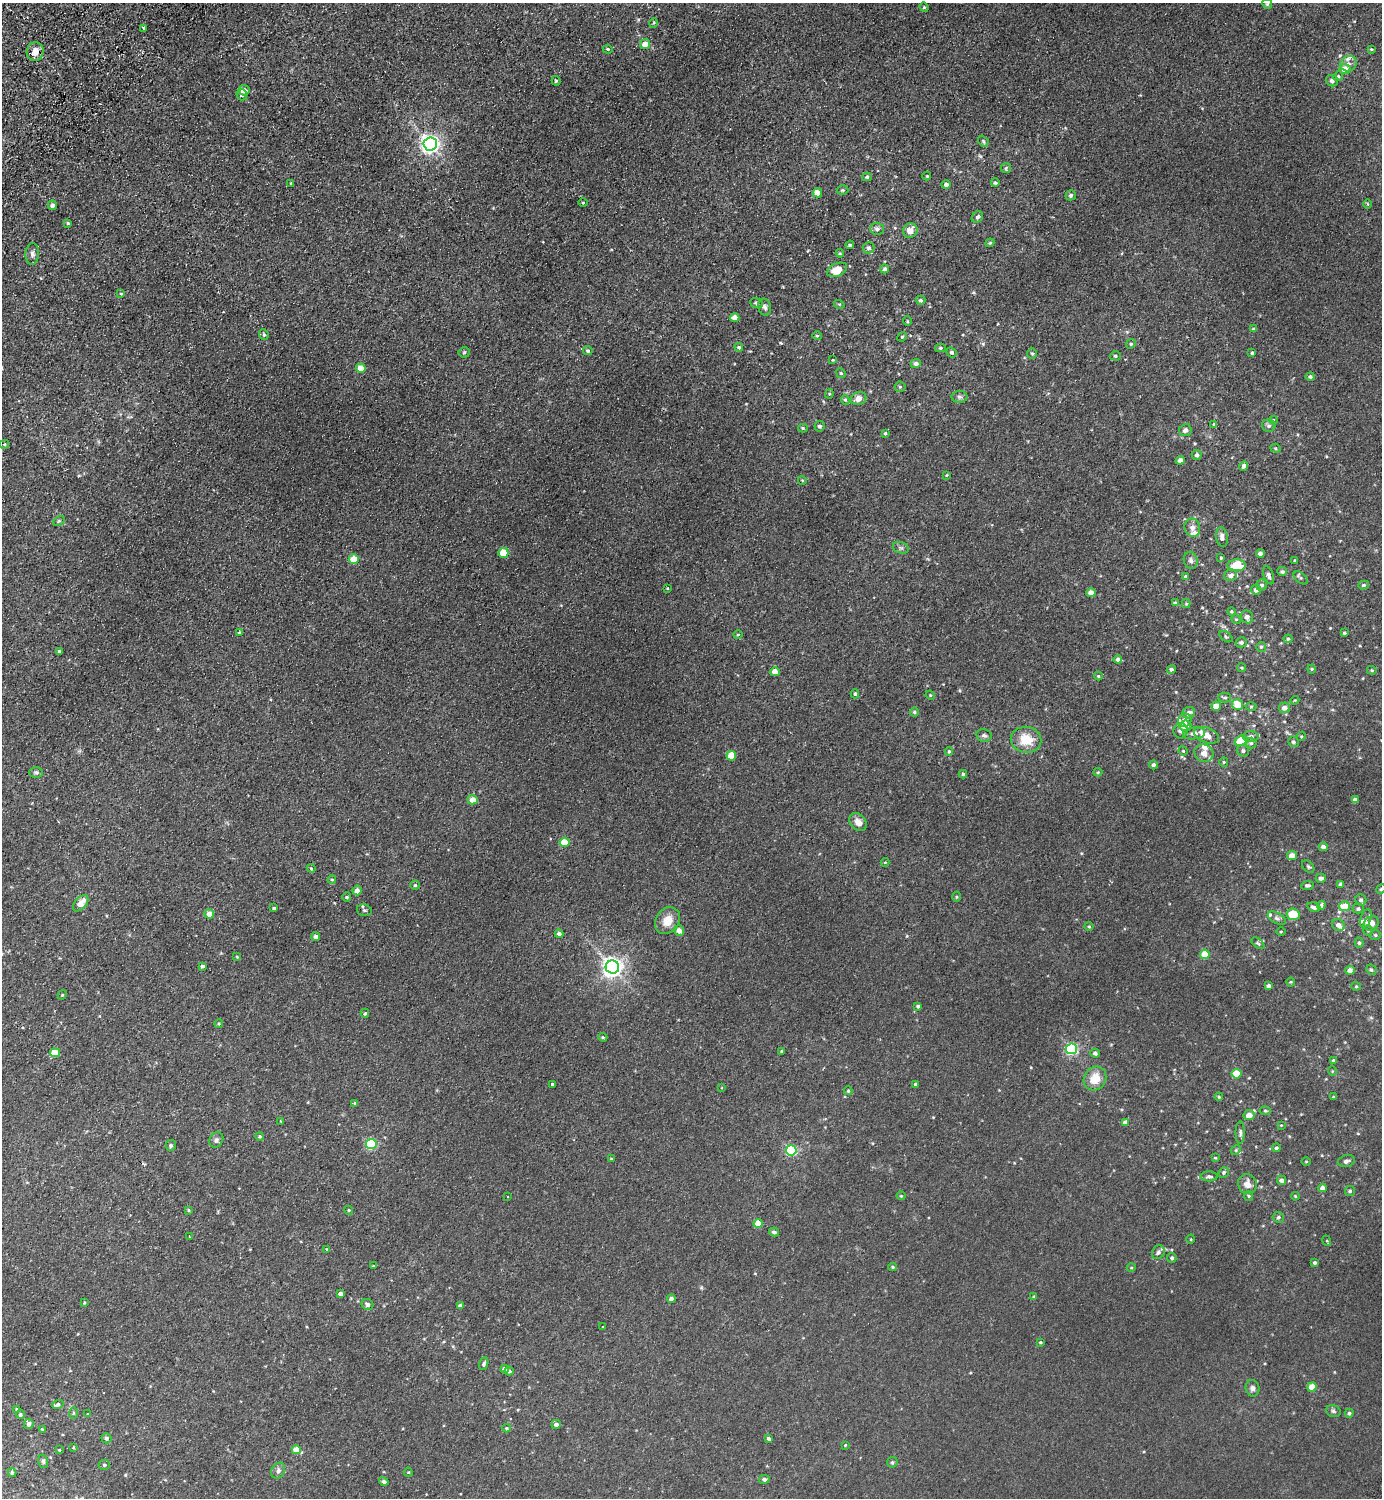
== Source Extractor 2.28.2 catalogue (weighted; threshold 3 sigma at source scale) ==
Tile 11 of 4 x 4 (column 3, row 3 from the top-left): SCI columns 2963-4342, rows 1541-3036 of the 6066 x 6072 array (HDU 1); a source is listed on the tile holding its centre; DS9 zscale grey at full resolution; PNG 1384 x 1500 px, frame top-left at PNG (2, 3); each listed source drawn as its Kron ellipse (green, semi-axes under 4 px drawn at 4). Shown black and unused: <1% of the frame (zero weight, under 2 of 3 exposures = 3% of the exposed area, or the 3 px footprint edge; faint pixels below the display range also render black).
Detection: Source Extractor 2.28.2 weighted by HDU 2 'WHT'; one run over the whole footprint, this tile lists its part. Background 0.0275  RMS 0.011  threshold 0.0484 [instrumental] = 3 sigma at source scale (4.5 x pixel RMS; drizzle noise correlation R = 1.50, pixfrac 1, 0.05/0.05 arcsec/px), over >= 5 px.
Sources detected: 319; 11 inside a brighter listed object's ellipse — not listed separately; the other 308 listed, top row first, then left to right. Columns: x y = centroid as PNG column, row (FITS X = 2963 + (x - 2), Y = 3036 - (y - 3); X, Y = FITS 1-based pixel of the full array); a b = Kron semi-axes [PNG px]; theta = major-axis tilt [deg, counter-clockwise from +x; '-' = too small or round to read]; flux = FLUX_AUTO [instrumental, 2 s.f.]
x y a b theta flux
1267 4 5 4 - 1.4
924 7 5 4 - 1.3
654 23 4 3 - 0.98
144 28 3 3 - 3.3
645 44 5 5 - 11
608 49 5 4 - 1.1
1371 49 4 3 - 0.89
35 51 9 8 - 9.4
1349 64 8 7 - 5.6
1345 69 5 5 - 11
1338 76 5 4 - 1.2
556 81 5 4 - 1.5
1332 81 6 5 - 3.4
244 90 6 5 - 8.3
242 95 5 5 - 2.4
983 141 6 4 -48 1.5
430 144 7 6 - 470
1006 168 5 5 - 1.5
927 176 4 4 - 0.98
867 177 5 4 - 1.5
291 183 3 3 - 2.3
995 183 4 4 - 1.6
946 185 5 4 - 3.5
843 190 6 5 - 1.5
817 193 5 4 - 12
1071 195 5 5 - 2.1
583 203 4 3 - 0.93
1368 204 5 3 - 1
53 205 5 4 - 3.9
977 217 6 5 - 1.9
68 223 4 4 - 1.8
877 229 7 6 - 3.4
910 230 7 7 - 9.8
990 243 4 4 - 1.1
850 245 4 3 - 1.3
869 248 6 5 - 2.8
840 253 4 4 - 1.2
32 254 11 7 87 3.8
885 269 4 4 - 2.8
837 270 10 6 25 18
121 294 4 4 - 1.3
921 300 5 4 - 2.2
756 303 6 5 - 1.6
839 304 5 3 - 0.96
765 307 9 6 -73 2.9
735 317 5 4 - 11
907 321 5 3 - 0.86
1254 329 4 3 - 1.7
264 334 6 4 -69 1.5
817 336 5 3 - 0.91
902 337 5 4 - 1.2
1131 344 5 4 - 1.4
739 347 4 4 - 1.7
940 348 5 4 - 1.4
588 351 5 4 - 2
464 352 5 5 - 1.4
952 352 5 4 - 1.8
1032 353 5 5 - 1.5
1252 353 4 4 - 1.7
1115 356 5 4 - 1.5
832 360 4 3 - 0.88
916 364 5 4 - 3.4
361 368 5 4 - 13
841 373 5 4 - 1.4
1310 377 4 4 - 2.1
900 387 5 5 - 1.4
829 394 4 4 - 1.1
959 397 8 6 -2 2.5
858 399 8 6 23 6.9
845 400 5 4 - 1.4
1273 420 4 3 - 0.76
1214 424 4 4 - 0.97
820 426 5 5 - 2.3
1269 426 7 6 - 2.3
803 428 5 4 - 1.3
1185 430 6 6 - 3.3
885 433 3 3 - 1.3
4 444 4 4 - 1.4
1276 448 5 4 - 1.4
1197 455 5 4 - 2.4
1180 460 4 4 - 6.4
1244 466 5 4 - 3.4
947 475 4 3 - 0.91
802 480 4 3 - 0.87
59 521 6 4 34 1.4
1192 528 9 8 - 5.5
1222 537 10 5 -81 4.1
901 548 8 5 -17 2.6
503 553 5 5 - 25
1260 554 4 4 - 5.1
1221 558 4 4 - 1.2
354 559 5 5 - 21
1191 560 8 7 - 3.5
1295 560 3 3 - 1.1
1237 565 9 6 3 33
1282 572 5 4 - 2.1
1231 575 6 5 - 4.7
1269 575 9 5 -69 3.2
1186 577 4 4 - 2.3
1301 578 8 5 -40 1.9
1262 585 5 5 - 2.7
1364 585 5 4 - 1.4
667 588 4 2 - 0.72
1256 590 5 5 - 4.3
1091 593 4 4 - 9.5
1175 603 4 4 - 1.9
1186 604 4 4 - 1.3
1232 611 4 4 - 1.4
1247 617 6 6 - 3.3
1236 619 5 4 - 1.1
240 633 4 4 - 1.8
1344 633 3 3 - 1.3
738 635 5 3 - 0.94
1226 637 7 4 -36 1.6
1288 639 4 4 - 1.3
1241 642 6 5 - 2.8
1261 647 5 5 - 1.5
59 652 3 3 - 1.9
1118 659 4 4 - 4.5
1242 668 4 3 - 1
1171 669 4 4 - 2.1
1312 669 4 4 - 1.1
1372 670 5 4 - 1.3
775 672 5 4 - 11
1098 676 4 4 - 1.2
855 694 4 4 - 1.5
930 695 5 4 - 0.97
1225 697 6 5 - 1.9
1295 700 4 3 - 0.9
1238 704 6 5 - 16
1216 706 5 4 - 15
1251 707 5 3 - 1
1284 708 6 5 - 6.2
914 712 4 4 - 1.1
1189 713 6 6 - 5.7
1185 720 7 6 - 4.8
1185 726 6 5 - 9.1
1181 731 8 7 - 3.8
1194 733 11 6 7 5.1
984 735 8 6 -11 2.3
1207 735 13 7 -20 11
1301 736 5 4 - 1.1
1251 737 7 5 -1 4.6
1026 740 15 13 -11 23
1241 741 6 5 - 30
1293 742 5 5 - 2.3
1251 743 5 5 - 1.8
949 751 4 3 - 1.1
1183 751 4 4 - 1.1
1243 751 6 6 - 2.4
1204 753 10 8 -28 7.7
731 756 5 5 - 21
1224 762 5 4 - 1.2
1153 765 4 4 - 2.8
36 772 7 5 -1 2.2
1098 772 4 4 - 1.1
963 774 4 4 - 1.4
473 800 5 5 - 10
1355 800 4 4 - 4.7
858 822 10 7 -49 6.7
565 842 5 4 - 27
1323 847 4 4 - 3.7
1292 855 5 4 - 9.1
885 862 4 4 - 0.94
1308 867 7 5 -48 1.8
311 868 4 3 - 1
1321 878 5 4 - 3.2
332 879 4 4 - 1.2
1341 884 4 4 - 3.4
415 885 5 4 - 1.4
1307 885 6 4 5 2.4
1381 889 5 4 - 1.3
357 890 5 4 - 5.4
347 897 4 4 - 1.2
957 897 5 3 - 1
1361 900 6 5 - 2.5
81 903 10 5 48 9.6
1321 905 4 4 - 2.9
1344 906 5 5 - 17
1314 907 7 4 -16 3.4
274 908 3 3 - 1.7
1358 909 5 5 - 2.3
364 910 8 5 -15 2.1
209 914 5 5 - 8.3
1293 914 6 6 - 23
1277 918 10 5 -31 2.7
1366 918 10 5 69 2.5
667 921 14 11 54 14
1371 923 8 6 32 7.4
1338 925 7 5 -29 5
1089 926 4 4 - 1.1
1368 930 5 4 - 1.4
679 931 5 5 - 6.4
1281 932 4 3 - 0.91
559 934 4 4 - 3.3
1375 935 5 4 - 1.6
316 937 4 3 - 3.3
1258 943 7 4 -40 1.6
1359 943 5 4 - 1.6
1205 954 5 4 - 21
237 957 4 3 - 0.85
202 966 3 3 - 2.5
612 967 7 6 - 570
1350 970 5 4 - 5.3
1371 970 5 4 - 1.7
1291 982 4 4 - 0.99
1269 986 4 4 - 3.2
1356 986 5 4 - 1.2
62 995 5 3 - 0.92
918 1006 4 4 - 1.8
365 1013 4 3 - 1.3
219 1024 4 3 - 1.1
603 1037 5 3 - 1.2
1072 1049 5 5 - 130
782 1051 4 3 - 1.2
55 1053 5 4 - 21
1095 1053 4 4 - 2.8
1334 1061 4 4 - 2.3
1332 1071 5 3 - 0.85
1237 1074 5 4 - 31
1095 1079 12 11 - 17
552 1084 3 3 - 3.2
915 1084 3 3 - 1.4
722 1088 3 2 - 0.82
848 1091 4 3 - 1.3
1219 1097 4 4 - 1.2
1333 1097 3 3 - 1.1
355 1103 4 3 - 1.1
1265 1111 5 4 - 1.3
1249 1115 5 5 - 10
281 1121 3 3 - 1.4
1125 1122 4 4 - 6.1
1281 1125 3 3 - 0.7
1240 1133 11 4 89 2.4
260 1136 4 4 - 1.2
216 1140 8 6 62 2.5
371 1144 5 5 - 80
171 1145 5 5 - 2.4
1276 1148 4 4 - 2.1
791 1150 5 5 - 90
1236 1150 5 4 - 1.2
1215 1158 4 3 - 0.95
611 1159 4 2 - 0.86
1306 1161 5 3 - 0.83
1346 1161 8 5 14 3.1
1224 1172 5 5 - 1.8
1209 1176 8 5 0 2.5
1281 1180 4 4 - 3.1
1247 1184 10 9 - 7.8
1323 1188 4 4 - 6.1
1350 1191 5 5 - 2
901 1196 4 4 - 0.94
1249 1196 5 4 - 1.3
1295 1196 4 3 - 0.91
508 1197 2 2 - 0.68
189 1210 4 3 - 1.2
349 1210 4 4 - 1.2
1278 1217 5 5 - 2.1
758 1223 4 4 - 14
774 1232 5 4 - 2.6
189 1236 3 2 - 0.8
1191 1239 4 3 - 0.78
1327 1241 5 3 - 0.95
326 1249 4 2 - 0.75
1158 1252 7 6 - 2.9
1172 1258 5 4 - 2.3
1315 1263 4 4 - 2
373 1266 3 3 - 1.1
893 1267 4 3 - 1.3
1131 1268 4 3 - 0.85
341 1294 4 4 - 3.7
1034 1297 4 4 - 1.5
671 1299 4 4 - 5.5
84 1303 3 3 - 0.82
367 1305 6 5 - 2.8
460 1306 4 3 - 2.8
603 1327 3 3 - 0.75
1040 1342 4 3 - 0.99
484 1364 7 4 71 2.1
505 1369 4 4 - 4.8
509 1371 4 4 - 2.6
1312 1387 4 4 - 20
1252 1388 8 7 - 3.3
58 1404 6 4 16 2.6
17 1409 4 3 - 1.4
1333 1411 7 5 -17 2.2
73 1413 6 4 88 1.2
1349 1413 4 4 - 1.8
20 1414 4 4 - 1.6
88 1414 4 4 - 0.93
29 1424 5 5 - 4.1
556 1424 5 4 - 2.9
506 1428 4 3 - 1.2
42 1429 3 3 - 1.1
106 1438 5 5 - 2.3
768 1439 4 3 - 2.3
845 1445 3 3 - 0.84
73 1447 4 3 - 0.85
59 1450 3 3 - 0.96
296 1450 4 4 - 14
43 1461 7 5 -73 2.1
892 1462 5 5 - 1.4
104 1465 5 5 - 1.7
278 1471 8 6 61 2.8
408 1472 4 4 - 1.1
12 1473 4 3 - 1.9
764 1479 5 4 - 2.9
384 1481 5 4 - 1.9
Isophote crosses this tile's border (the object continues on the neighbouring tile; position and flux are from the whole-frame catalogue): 1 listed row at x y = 1381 889